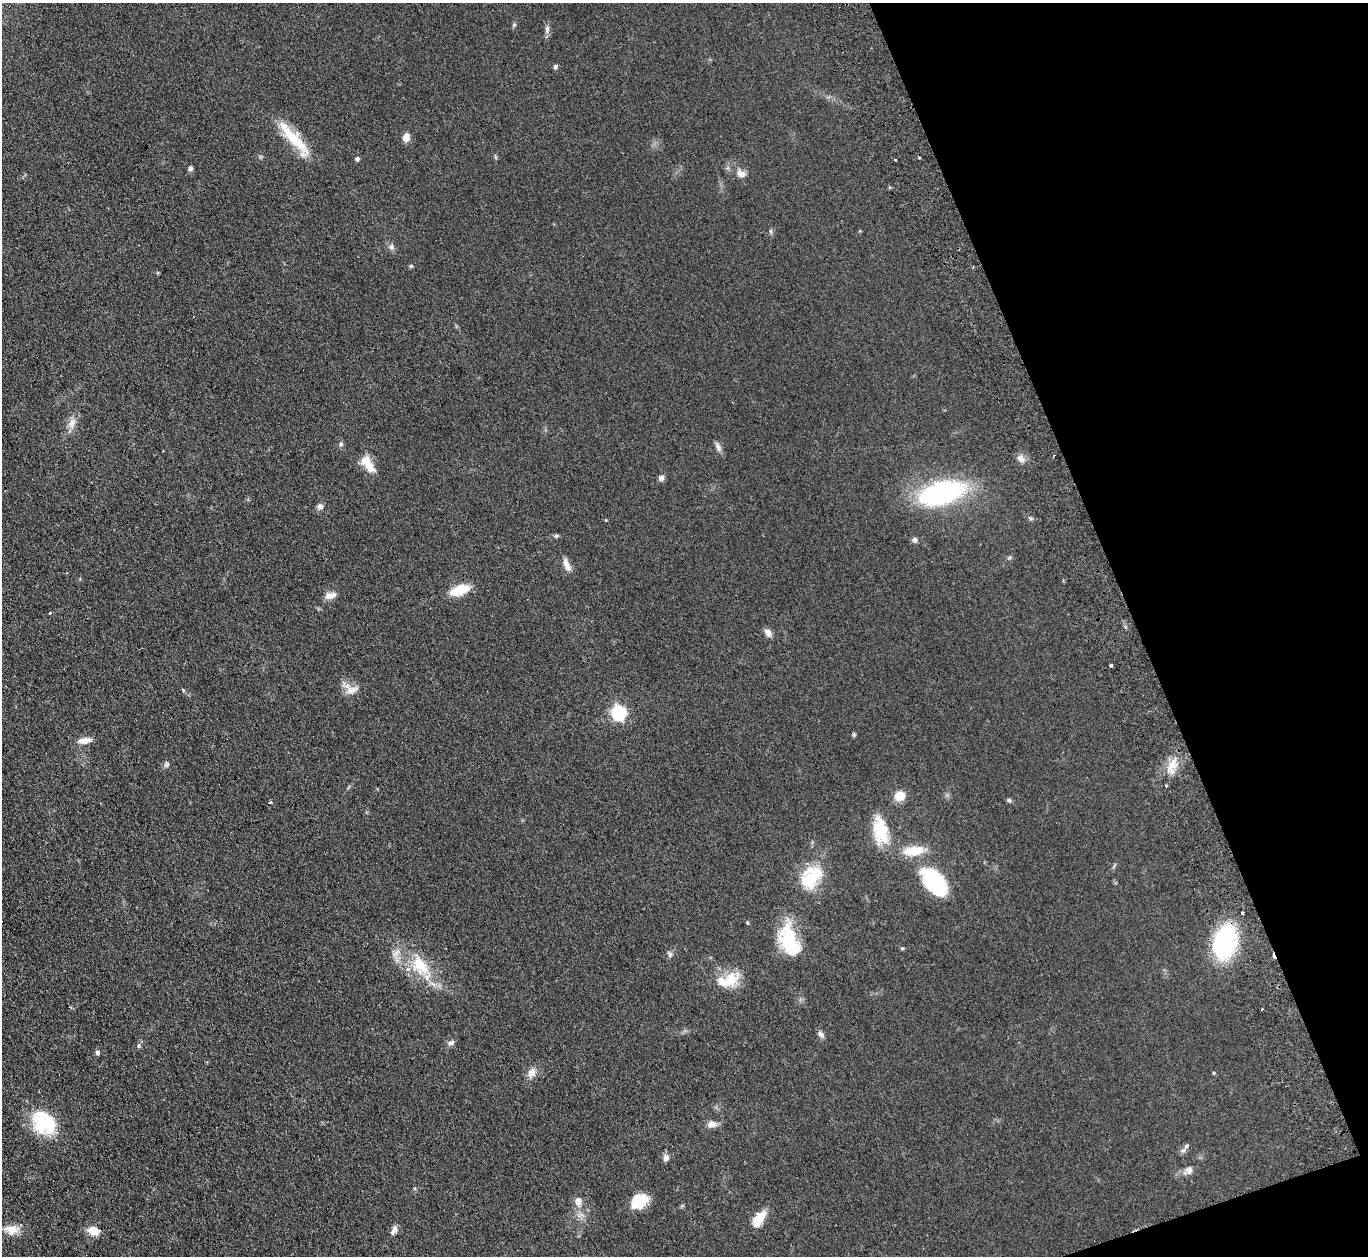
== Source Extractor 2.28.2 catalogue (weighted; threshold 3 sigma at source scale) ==
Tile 12 of 4 x 4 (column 4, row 3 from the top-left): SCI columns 4155-5520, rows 1431-2684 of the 5574 x 5496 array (HDU 1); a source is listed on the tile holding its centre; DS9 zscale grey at full resolution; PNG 1370 x 1258 px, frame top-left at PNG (2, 3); no overlay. Shown black and unused: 18% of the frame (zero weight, under 2 of 3 exposures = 3% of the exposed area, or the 3 px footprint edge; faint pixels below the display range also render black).
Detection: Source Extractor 2.28.2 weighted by HDU 2 'WHT'; one run over the whole footprint, this tile lists its part. Background 0.0465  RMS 0.0085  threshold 0.038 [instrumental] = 3 sigma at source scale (4.5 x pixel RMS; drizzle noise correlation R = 1.50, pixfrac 1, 0.05/0.05 arcsec/px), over >= 5 px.
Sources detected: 69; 2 inside a brighter object's white glare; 1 cosmic-ray / hot-pixel residue — not listed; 1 inside a brighter listed object's ellipse — not listed separately; the other 65 listed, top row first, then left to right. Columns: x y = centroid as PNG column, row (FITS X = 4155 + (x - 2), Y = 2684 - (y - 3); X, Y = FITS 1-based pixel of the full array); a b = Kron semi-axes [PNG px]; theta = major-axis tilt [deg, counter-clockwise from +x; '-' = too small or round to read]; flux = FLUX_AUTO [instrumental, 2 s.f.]
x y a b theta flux
547 30 12 6 82 3
555 66 6 5 - 1.6
406 137 10 8 73 5
294 139 52 12 -49 30
919 158 3 3 - 1.1
357 159 5 5 - 1.5
895 160 3 2 - 1
190 168 6 5 - 2
741 174 12 9 -20 4.7
771 231 6 4 -89 1.2
392 247 8 6 -54 2.4
411 266 5 5 - 0.95
972 267 3 2 - 0.7
72 423 15 9 69 6
341 444 6 5 - 1.5
718 446 13 5 -77 2.9
1021 458 11 5 -49 3.3
368 464 22 10 -55 14
661 478 7 6 - 3
941 493 29 15 18 180
320 506 7 6 - 3.1
606 520 3 3 - 1.1
556 536 7 4 5 1.3
915 540 6 6 - 2.2
567 565 17 7 -66 5.3
460 590 17 9 19 22
330 596 12 8 6 5.3
768 632 10 7 -51 4.1
1111 666 3 3 - 3
352 690 17 9 17 6.8
619 712 7 6 - 140
85 740 17 7 8 6.4
167 764 8 4 31 1.6
1172 765 19 8 59 9.8
900 796 11 10 - 10
1009 800 6 5 - 1.3
270 802 3 3 - 1.5
880 830 33 15 -77 26
914 851 22 10 8 19
809 879 29 21 -81 27
935 882 32 17 -49 66
1242 913 3 2 - 1.3
789 939 44 19 -73 36
1225 942 29 19 76 100
902 948 5 4 - 0.91
670 954 7 6 - 1.9
420 966 29 18 -55 30
731 980 23 15 47 18
1262 1009 3 2 - 0.9
821 1034 10 6 -47 2.6
451 1043 9 6 23 2.7
138 1046 5 3 - 1.1
97 1052 6 5 - 1.7
532 1072 12 9 62 6
44 1123 29 23 -42 42
711 1124 10 7 -3 5.3
1186 1146 6 5 - 1.5
666 1158 8 6 71 3.3
1189 1170 9 8 - 3.5
578 1201 9 8 - 5.7
639 1201 18 12 35 21
759 1218 18 9 56 15
11 1230 17 13 -6 8.7
394 1230 11 6 68 3.5
94 1231 11 8 -14 10
Overlapping masked pixels (flux is a lower limit): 1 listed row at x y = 1225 942